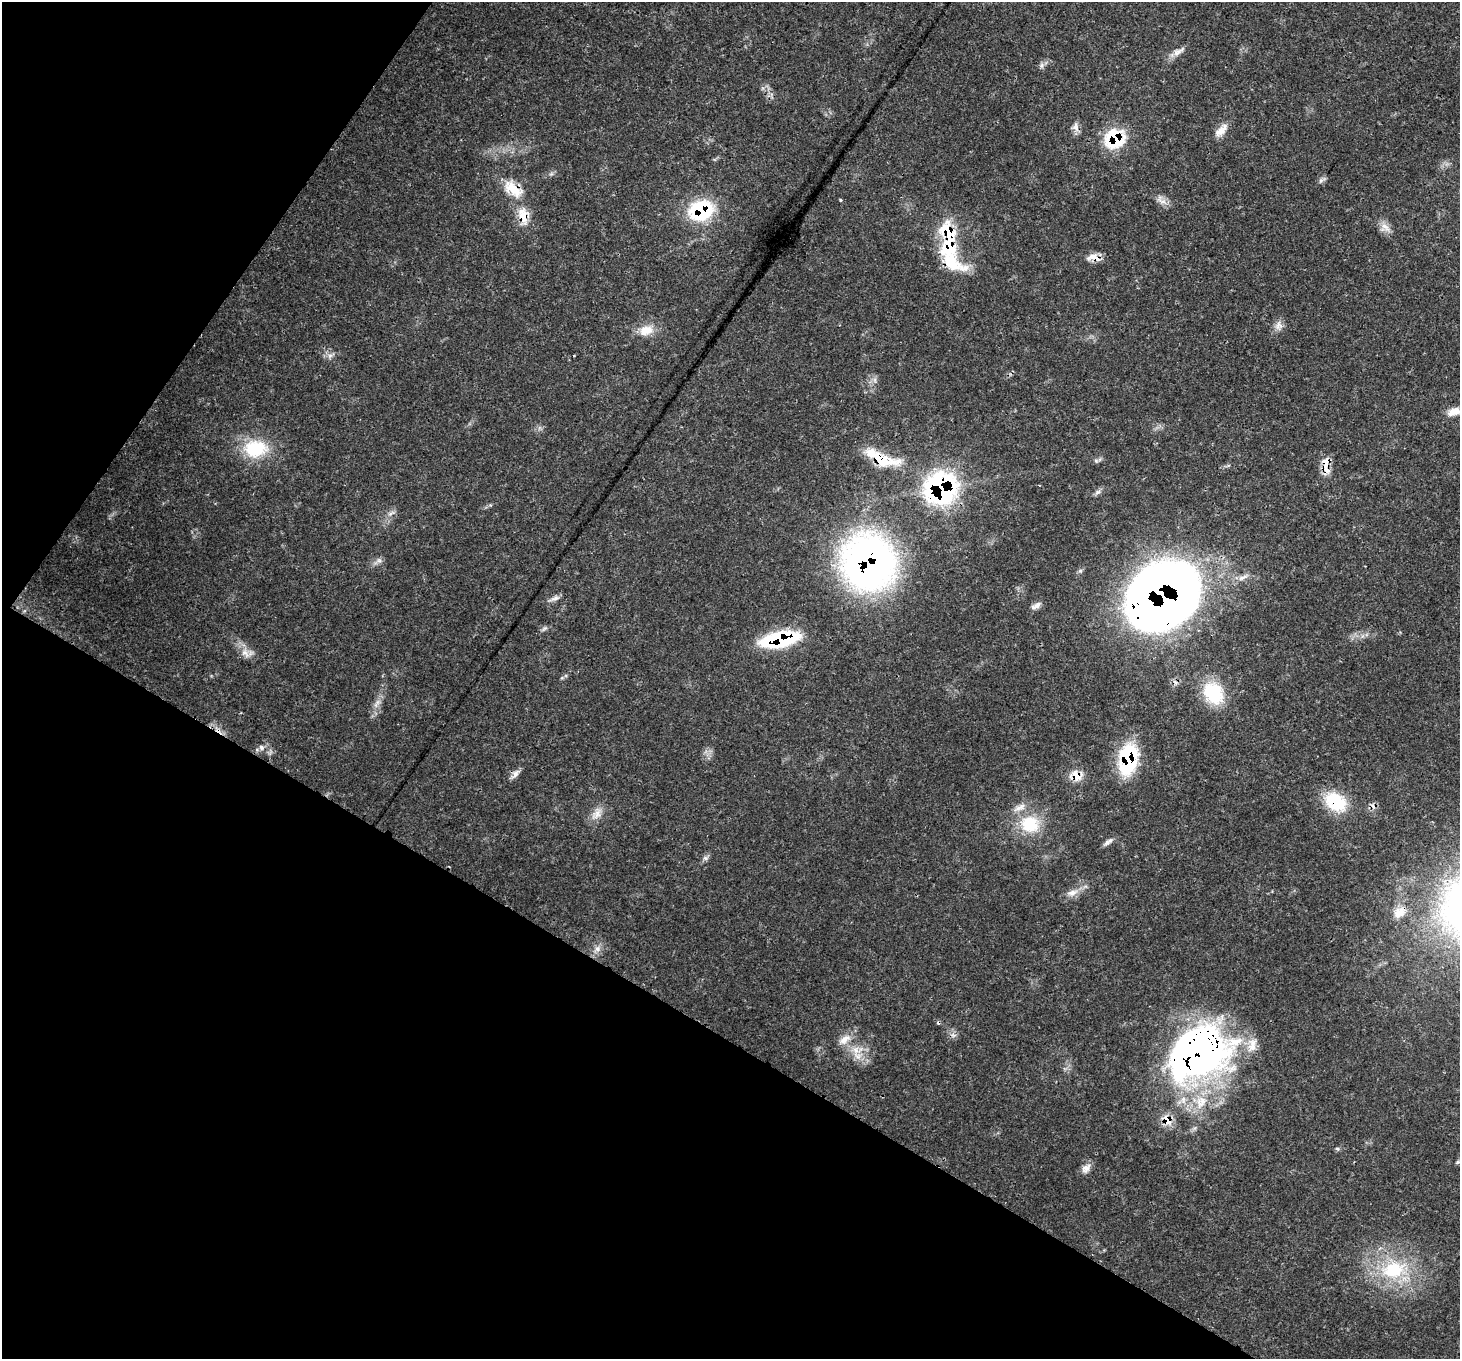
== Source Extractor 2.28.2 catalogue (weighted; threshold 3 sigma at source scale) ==
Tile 9 of 4 x 4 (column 1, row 3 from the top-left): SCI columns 73-1530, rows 1706-3062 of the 5971 x 6062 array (HDU 1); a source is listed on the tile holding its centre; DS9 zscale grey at full resolution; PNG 1462 x 1361 px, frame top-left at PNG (2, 2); no overlay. Shown black and unused: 31% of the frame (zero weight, under 3 of 4 exposures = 7% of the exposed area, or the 3 px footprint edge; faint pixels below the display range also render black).
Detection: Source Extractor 2.28.2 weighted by HDU 2 'WHT'; one run over the whole footprint, this tile lists its part. Background 0.0597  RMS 0.0031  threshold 0.0139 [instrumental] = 3 sigma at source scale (4.5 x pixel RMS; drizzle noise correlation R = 1.50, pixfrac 1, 0.0396/0.0396 arcsec/px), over >= 5 px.
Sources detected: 64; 2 cosmic-ray / hot-pixel residue — not listed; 4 inside a brighter listed object's ellipse — not listed separately; the other 58 listed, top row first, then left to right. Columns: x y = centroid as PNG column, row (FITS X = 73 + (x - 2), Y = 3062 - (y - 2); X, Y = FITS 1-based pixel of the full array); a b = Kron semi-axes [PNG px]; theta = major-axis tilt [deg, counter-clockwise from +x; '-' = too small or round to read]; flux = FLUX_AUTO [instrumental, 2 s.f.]
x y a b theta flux
1178 51 21 7 33 2.2
1042 65 7 4 89 0.73
1076 127 13 8 -75 1.8
1221 130 22 9 50 3.3
1115 138 15 13 30 26
551 174 7 4 18 0.6
1321 180 8 5 58 0.8
513 189 29 15 -41 8
841 200 3 3 - 0.46
1161 201 18 6 -23 2.1
701 210 29 22 15 23
523 217 25 14 88 6
1385 227 14 12 -34 2.6
948 246 33 22 64 14
1094 257 18 9 -16 3.1
1278 326 12 10 65 2.1
646 330 21 14 14 5
330 356 7 6 - 1.1
875 380 7 4 -90 0.84
1454 412 16 9 16 3.2
255 449 32 23 3 16
882 459 47 15 -22 14
1096 461 6 5 - 0.57
1326 465 24 9 -86 4.4
941 488 16 15 - 130
1097 492 10 6 37 1
391 513 12 4 36 1.1
379 560 6 6 - 0.94
868 562 52 48 -68 150
1243 577 18 6 27 2.1
1162 596 59 48 37 360
554 598 17 6 19 1.5
1036 606 15 6 30 1.6
780 639 34 13 10 35
245 653 17 10 -39 3
1213 693 30 24 -58 16
377 703 17 6 53 2
261 747 8 7 - 1.2
1128 759 33 18 82 26
515 774 13 7 58 1.7
1076 776 16 12 5 4.3
1335 802 30 21 -36 14
597 813 17 12 72 3.3
1030 824 28 24 -5 13
1107 842 11 6 34 1.2
705 858 8 6 -1 0.88
1072 893 16 9 17 2.7
1399 912 17 13 37 4.1
598 949 9 7 -36 1.5
953 1035 7 4 -18 0.77
844 1039 20 10 35 3.5
856 1050 14 10 -36 4.2
1197 1052 70 53 36 170
1167 1120 15 11 -57 4.3
1337 1148 6 3 -20 0.43
1458 1162 7 5 35 0.65
1086 1168 15 9 53 2.1
1393 1270 42 27 8 25
Overlapping masked pixels (flux is a lower limit): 18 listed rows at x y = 1115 138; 513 189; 701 210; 523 217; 948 246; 1094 257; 882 459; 1326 465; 941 488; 868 562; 1162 596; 780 639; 1128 759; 1076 776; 1335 802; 1399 912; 1197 1052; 1167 1120
Isophote crosses this tile's border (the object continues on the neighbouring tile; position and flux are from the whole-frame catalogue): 1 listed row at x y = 1454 412
Unlisted compact peaks at least as high as the median listed source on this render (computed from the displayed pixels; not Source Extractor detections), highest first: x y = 544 628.